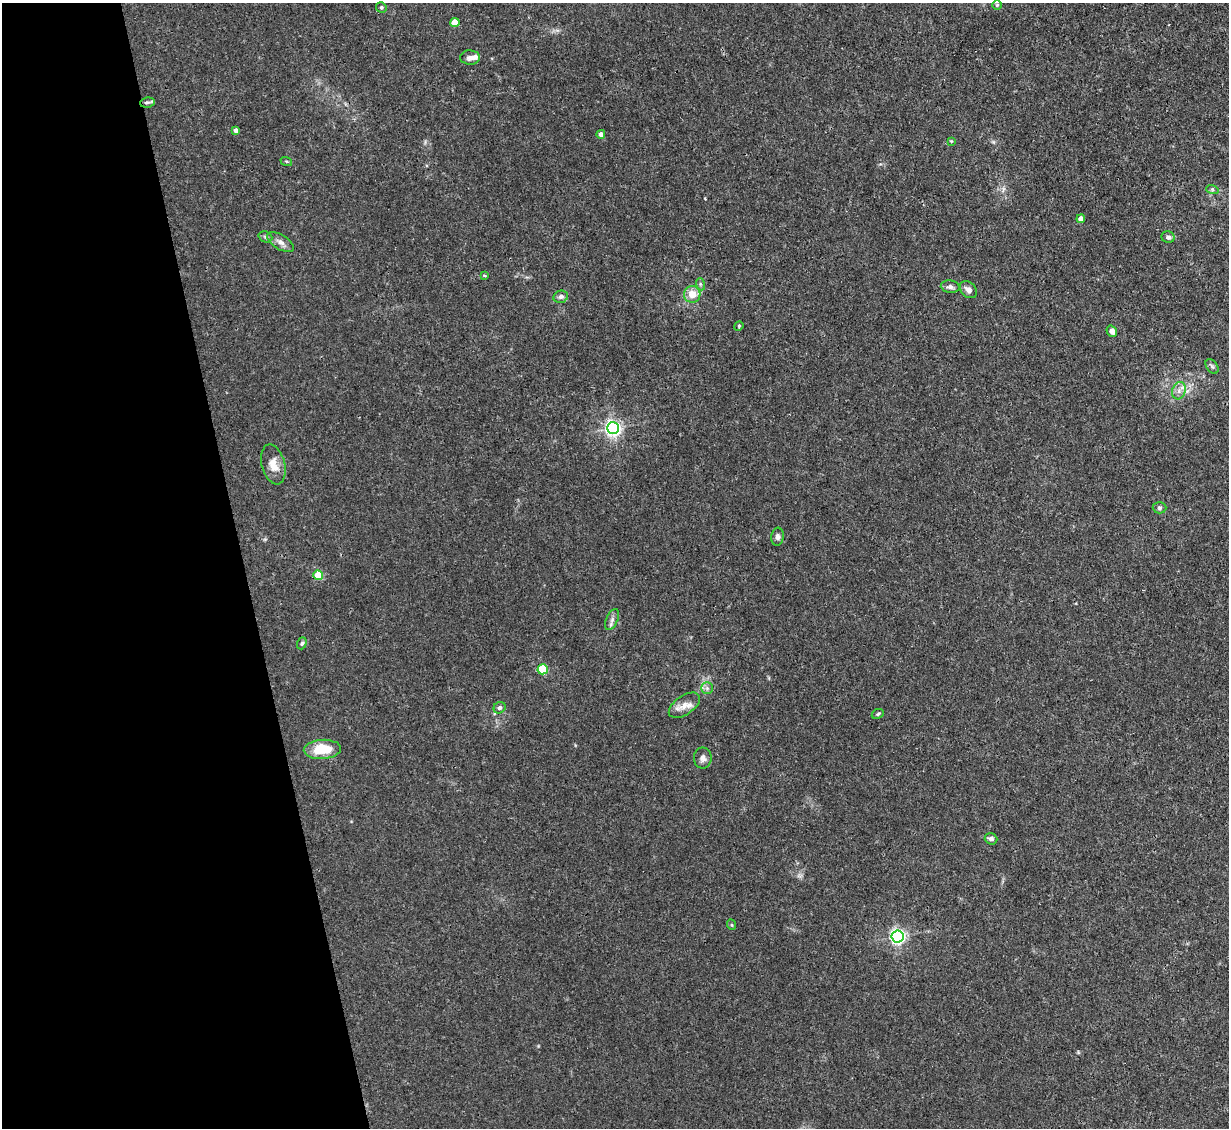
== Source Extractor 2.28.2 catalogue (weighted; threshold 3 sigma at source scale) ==
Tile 5 of 4 x 4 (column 1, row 2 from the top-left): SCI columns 1-1227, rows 2500-3625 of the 4909 x 4883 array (HDU 1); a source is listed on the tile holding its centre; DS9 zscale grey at full resolution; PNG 1231 x 1130 px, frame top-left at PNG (2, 3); each listed source drawn as its Kron ellipse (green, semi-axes under 4 px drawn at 4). Shown black and unused: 20% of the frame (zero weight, under 3 of 4 exposures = <1% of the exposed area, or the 3 px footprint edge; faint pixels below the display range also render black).
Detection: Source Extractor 2.28.2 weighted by HDU 2 'WHT'; one run over the whole footprint, this tile lists its part. Background 0.0346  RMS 0.003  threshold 0.0135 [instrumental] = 3 sigma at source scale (4.5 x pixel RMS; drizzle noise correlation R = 1.50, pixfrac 1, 0.05/0.05 arcsec/px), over >= 5 px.
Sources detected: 42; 1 inside a brighter listed object's ellipse — not listed separately; the other 41 listed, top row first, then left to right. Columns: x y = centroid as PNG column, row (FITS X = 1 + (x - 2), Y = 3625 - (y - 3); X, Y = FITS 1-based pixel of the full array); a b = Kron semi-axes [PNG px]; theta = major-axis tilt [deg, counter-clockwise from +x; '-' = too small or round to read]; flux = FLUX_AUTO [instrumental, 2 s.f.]
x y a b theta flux
997 5 5 5 - 0.36
381 7 5 5 - 0.51
455 23 4 4 - 5.7
470 57 10 7 -1 1.4
147 102 7 5 9 0.7
236 130 4 4 - 1.4
601 134 4 4 - 1.4
951 141 3 3 - 0.24
286 161 6 3 -18 0.32
1212 189 6 4 -19 0.47
1081 219 4 4 - 2
265 237 7 5 -21 0.56
1168 237 6 6 - 0.86
280 242 15 7 -31 1.7
484 275 3 2 - 0.45
700 284 6 4 -72 0.46
950 287 9 6 -10 1.1
968 290 10 7 -45 1.4
692 294 8 8 - 3.9
561 297 7 6 - 1
739 326 5 4 - 0.33
1112 331 6 5 - 1.6
1212 366 8 5 -53 0.63
1179 391 9 6 71 1.5
613 428 6 6 - 95
273 464 20 11 -75 3.7
1159 508 7 5 0 0.6
777 537 9 6 84 0.98
318 575 5 4 - 7.2
612 620 11 5 66 1.1
302 643 6 4 71 0.48
543 669 5 5 - 16
707 688 6 5 - 0.78
684 705 18 9 34 2.8
500 708 6 5 - 0.74
878 714 6 4 24 0.47
322 749 19 9 3 8.2
703 758 10 9 - 1.4
991 839 6 5 - 0.92
732 925 5 3 - 0.28
897 936 6 6 - 88